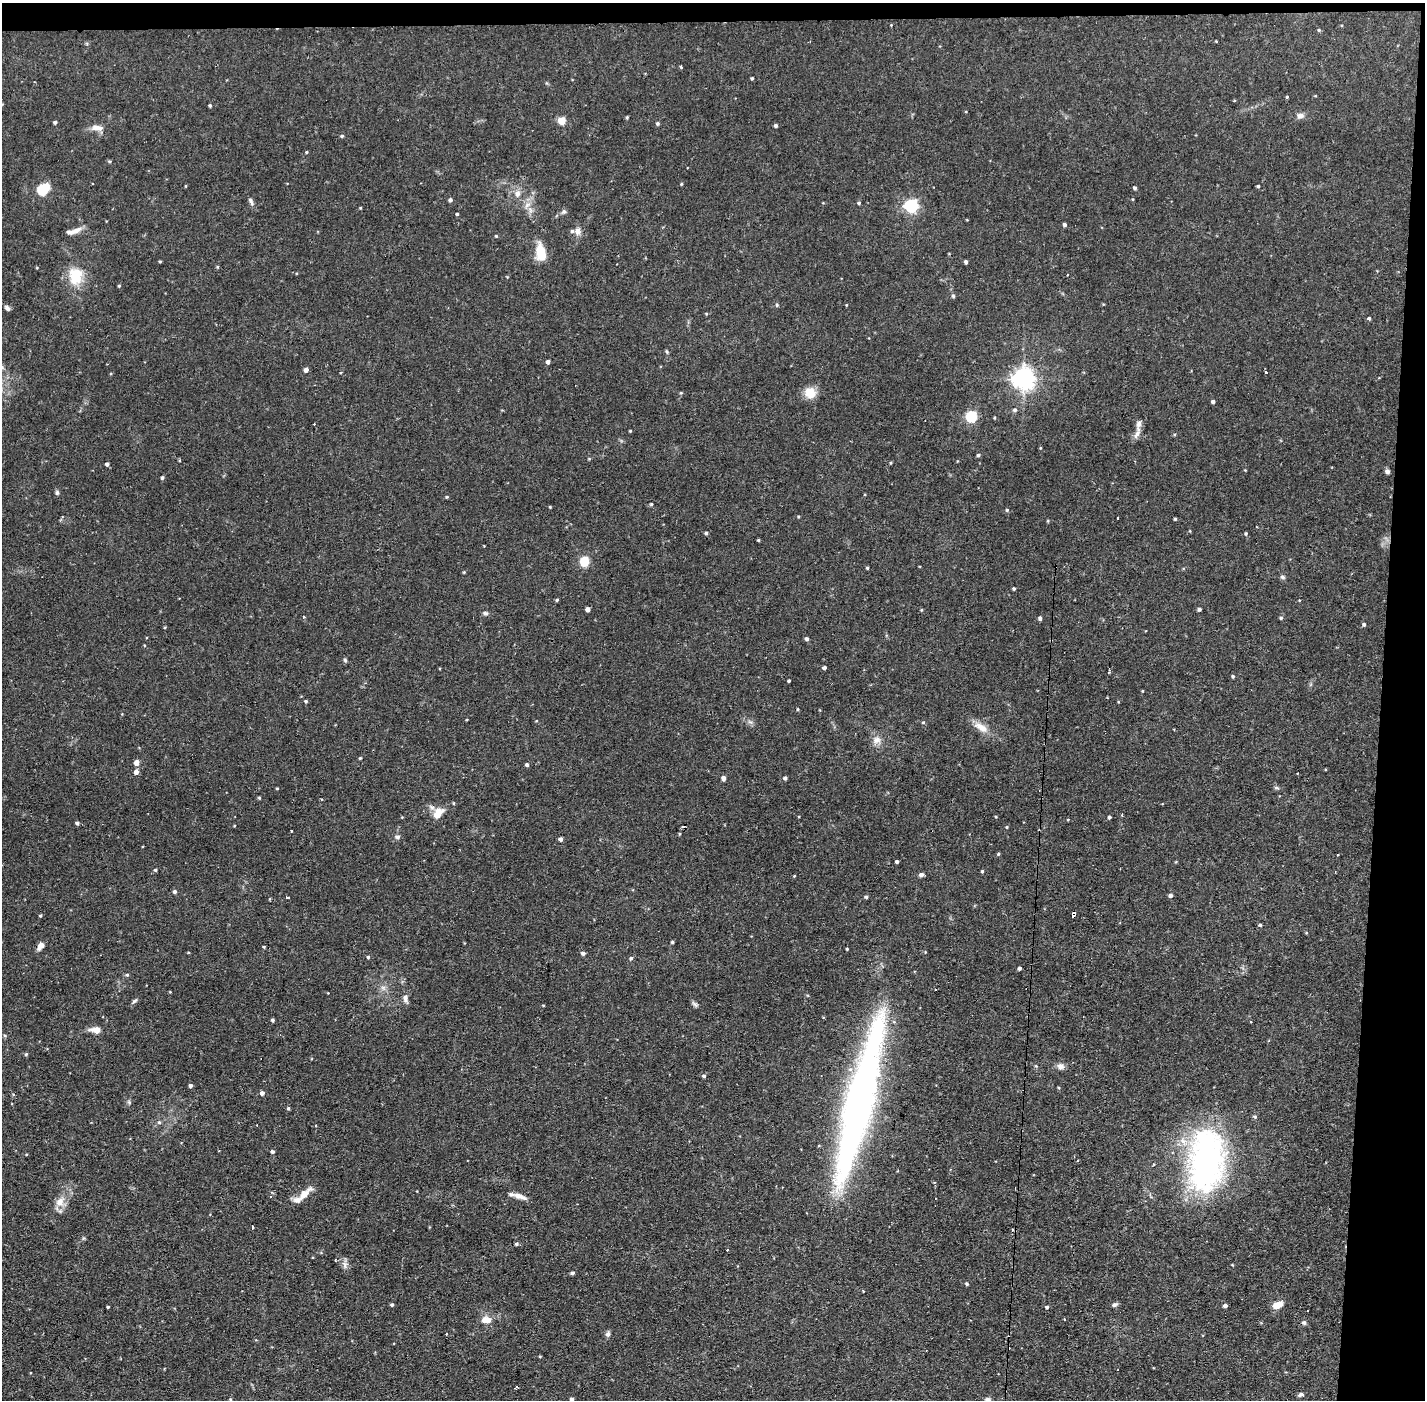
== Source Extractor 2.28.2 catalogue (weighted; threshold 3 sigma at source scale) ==
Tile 3 of 3 x 3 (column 3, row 1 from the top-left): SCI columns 2847-4269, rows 2849-4246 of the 4269 x 4300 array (HDU 1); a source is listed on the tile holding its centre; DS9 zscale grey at full resolution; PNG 1427 x 1402 px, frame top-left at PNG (2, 3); no overlay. Shown black and unused: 4% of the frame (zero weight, under 2 of 3 exposures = <1% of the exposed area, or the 3 px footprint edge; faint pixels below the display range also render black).
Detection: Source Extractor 2.28.2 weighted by HDU 2 'WHT'; one run over the whole footprint, this tile lists its part. Background 0.0744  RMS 0.0065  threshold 0.0293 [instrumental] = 3 sigma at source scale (4.5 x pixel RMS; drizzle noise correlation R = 1.50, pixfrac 1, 0.05/0.05 arcsec/px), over >= 5 px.
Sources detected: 199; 2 inside a brighter object's white glare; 5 cosmic-ray / hot-pixel residue — not listed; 6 inside a brighter listed object's ellipse — not listed separately; the other 186 listed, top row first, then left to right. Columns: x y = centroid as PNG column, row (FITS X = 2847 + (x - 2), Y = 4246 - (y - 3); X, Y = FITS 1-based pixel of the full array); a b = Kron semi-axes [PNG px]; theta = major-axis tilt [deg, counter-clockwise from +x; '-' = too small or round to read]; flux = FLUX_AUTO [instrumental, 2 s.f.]
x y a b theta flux
891 25 3 3 - 0.5
1319 30 4 4 - 0.72
1216 41 3 3 - 0.44
681 67 4 3 - 0.71
752 78 3 3 - 0.82
1287 97 4 3 - 0.69
210 106 4 3 - 0.93
1300 116 10 7 7 2.8
627 117 4 3 - 0.76
561 121 5 5 - 21
55 122 4 3 - 1.4
657 123 4 4 - 1.1
776 125 4 4 - 1.6
97 128 17 7 -8 4.6
342 136 5 4 - 0.84
306 152 4 3 - 0.65
109 161 5 3 - 0.66
681 184 4 3 - 0.63
186 186 4 3 - 0.51
1258 186 3 3 - 0.77
1135 188 4 4 - 1.2
42 190 5 5 - 48
518 194 10 7 89 3.6
450 200 4 4 - 1.6
251 201 10 5 -66 1.9
859 203 4 4 - 1
527 205 8 5 45 2.2
911 206 6 6 - 120
360 208 4 3 - 0.56
564 212 7 5 49 1.5
457 214 3 3 - 0.88
1065 225 4 4 - 1.5
76 231 17 7 27 4.1
577 231 11 8 89 3.2
496 236 4 3 - 0.63
541 252 18 9 -79 16
160 261 3 3 - 0.64
966 262 4 4 - 1.3
1067 275 2 2 - 0.59
76 276 23 18 90 17
119 286 4 3 - 0.67
953 296 5 5 - 0.87
777 305 5 4 - 0.69
846 305 4 2 - 0.46
7 308 8 5 -48 1.9
1369 318 3 3 - 1.9
667 352 7 3 -71 0.76
548 362 4 4 - 2.2
2 367 7 4 -71 1
306 370 4 4 - 3
1265 372 3 3 - 1.2
1024 379 7 7 - 480
810 393 11 11 - 11
1213 401 4 4 - 1.4
1015 410 6 5 - 1.4
971 417 5 5 - 58
630 431 3 3 - 0.55
1137 435 20 5 65 3.5
978 455 4 4 - 1.2
890 463 5 3 - 0.55
107 464 4 4 - 1.7
1387 471 5 5 - 1.6
162 478 5 4 - 0.97
57 493 7 5 -89 1.2
447 497 4 3 - 0.72
651 504 4 4 - 0.75
550 507 3 3 - 0.59
1007 510 5 4 - 0.8
798 517 4 3 - 0.6
1117 518 3 2 - 0.66
1175 519 3 3 - 0.73
706 533 4 3 - 1
1246 533 5 4 - 0.75
758 540 3 3 - 0.63
584 561 9 8 - 11
867 568 3 3 - 0.8
464 572 4 3 - 0.56
1283 577 7 5 -31 1.3
1014 589 3 3 - 0.89
557 600 4 3 - 0.83
588 609 4 4 - 3.3
1199 609 4 3 - 1.5
921 610 5 3 - 0.53
485 613 7 6 - 1.5
1040 618 4 4 - 1.7
1281 618 5 4 - 1
1364 624 5 4 - 1.1
807 639 4 4 - 1.5
144 645 4 3 - 0.51
345 660 6 4 -47 0.92
824 668 4 3 - 1.8
1233 676 4 3 - 0.87
789 681 3 3 - 0.82
1142 691 3 3 - 0.54
306 701 4 4 - 0.93
798 709 4 3 - 0.63
923 722 5 4 - 0.75
981 727 21 9 -35 7.1
876 740 12 10 19 4.3
360 758 4 4 - 0.63
136 762 6 5 - 3.2
527 765 4 4 - 1.2
136 772 5 5 - 2.7
724 778 4 4 - 3.2
785 778 4 4 - 1.5
277 788 3 3 - 0.58
1276 788 8 4 -9 0.99
259 798 4 3 - 0.74
454 803 5 3 - 0.56
438 814 13 8 57 8.6
1122 815 3 3 - 0.89
1109 817 4 4 - 1.3
77 823 4 4 - 1.5
1007 827 4 3 - 0.61
291 831 3 2 - 0.94
679 834 4 3 - 0.63
397 837 7 6 - 1.6
561 839 4 4 - 2.1
998 854 4 4 - 0.77
897 862 3 3 - 1.5
155 870 4 4 - 0.87
982 871 3 3 - 0.75
921 875 5 4 - 2
794 876 4 3 - 0.48
175 891 5 5 - 1.5
1170 895 5 4 - 1.9
866 897 4 4 - 1.2
288 898 3 3 - 2
1074 914 6 3 82 2.5
40 916 3 3 - 0.83
1260 925 4 4 - 0.94
672 942 3 3 - 0.82
40 946 10 6 51 3.6
264 947 4 3 - 0.72
847 949 3 3 - 0.55
583 953 5 4 - 1.6
368 957 4 3 - 0.97
631 958 5 4 - 1.2
1019 968 3 3 - 1.4
127 975 5 4 - 0.84
383 988 7 6 - 2.1
170 992 3 3 - 0.45
405 998 10 6 -79 2.8
135 1001 8 4 37 1.3
695 1004 11 5 -43 1.5
273 1020 3 3 - 1.1
96 1030 13 7 -5 5.2
26 1054 5 4 - 0.77
1036 1066 5 4 - 0.66
1061 1066 10 8 -3 2.8
704 1076 5 4 - 1
190 1086 4 4 - 1.6
262 1093 4 4 - 2.3
859 1106 143 31 76 310
288 1108 4 4 - 0.98
1255 1117 6 4 -19 0.85
159 1122 5 5 - 1
272 1151 5 4 - 1.1
1206 1160 65 34 86 180
304 1194 21 7 45 8.2
271 1196 3 2 - 0.63
519 1196 18 6 -19 4.3
60 1202 12 11 - 6.2
252 1227 4 3 - 1.7
516 1244 4 4 - 1.1
727 1250 3 2 - 0.79
335 1260 4 3 - 0.94
345 1265 10 7 -88 2.7
572 1273 5 4 - 1.1
967 1284 4 4 - 0.98
392 1305 4 3 - 0.98
1114 1305 8 5 17 1.6
1277 1305 10 6 25 7.2
1225 1306 4 3 - 2
108 1307 3 3 - 0.82
1047 1307 4 3 - 1.1
1064 1319 3 2 - 0.64
486 1320 13 8 4 5.9
1304 1323 6 6 - 1.3
446 1334 3 2 - 1.1
608 1334 8 6 61 1.7
517 1387 3 3 - 1.3
1300 1395 6 5 - 1.4
230 1399 4 3 - 0.62
572 1399 4 4 - 1.6
988 1400 6 6 - 2.4
Overlapping masked pixels (flux is a lower limit): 1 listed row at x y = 1074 914
Isophote crosses this tile's border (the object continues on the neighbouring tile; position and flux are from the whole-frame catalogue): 2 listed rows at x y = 572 1399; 988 1400